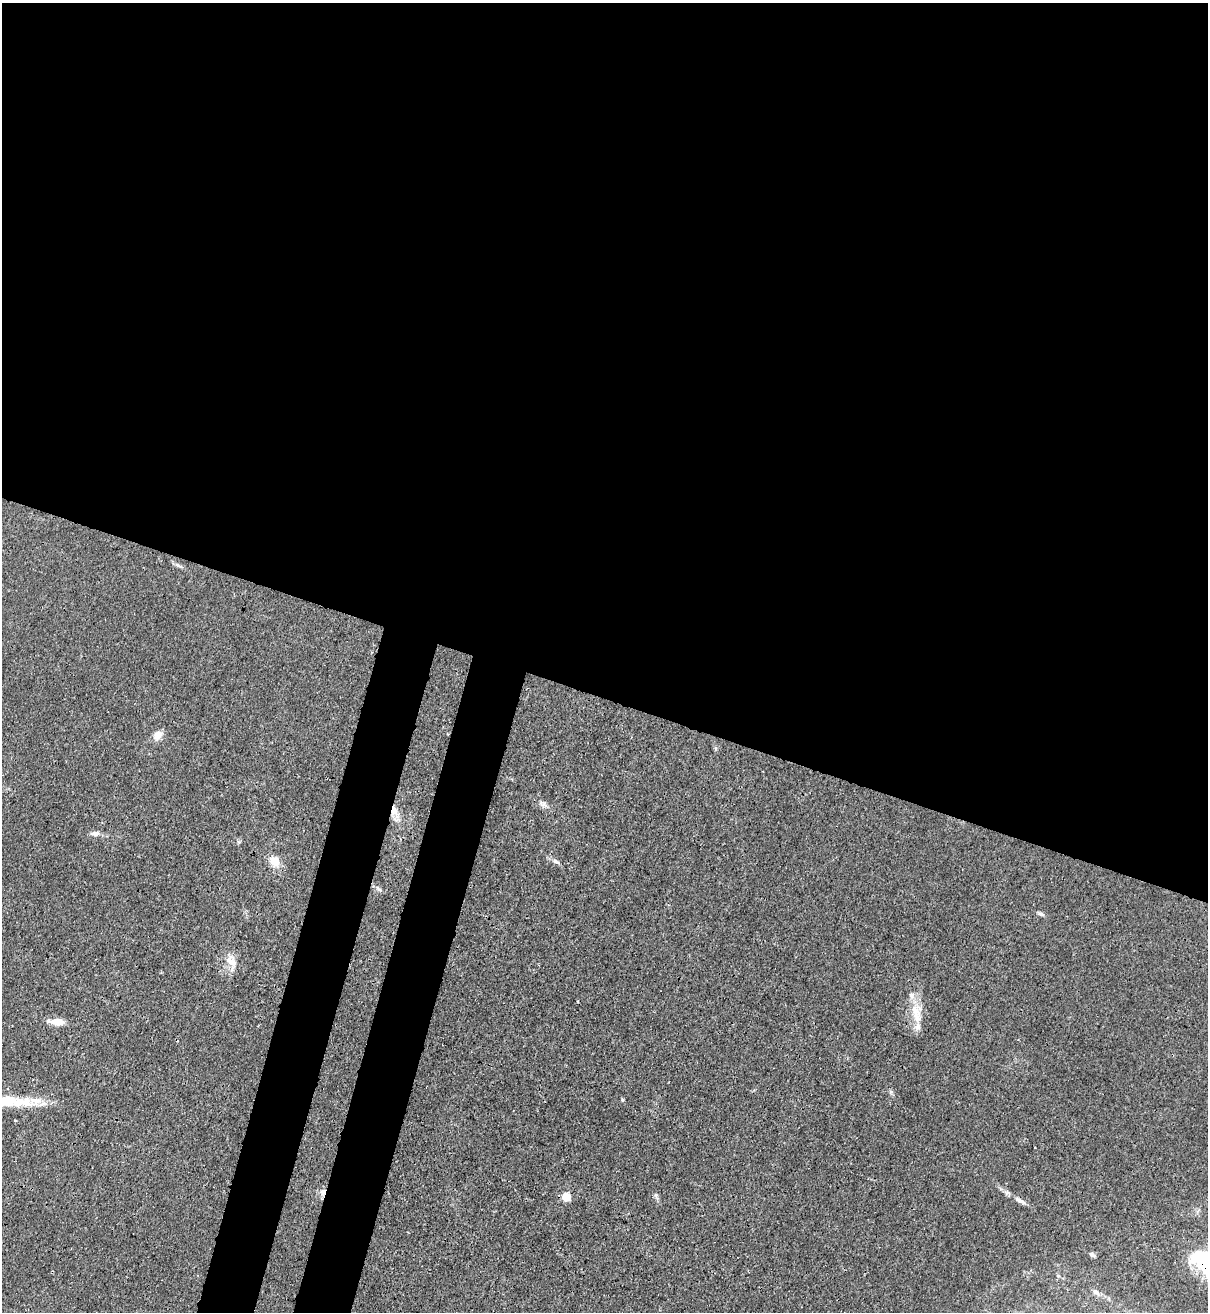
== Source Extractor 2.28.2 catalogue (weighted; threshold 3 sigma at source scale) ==
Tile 3 of 4 x 4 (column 3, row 1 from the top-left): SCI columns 2756-3961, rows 3963-5272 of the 5386 x 5315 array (HDU 1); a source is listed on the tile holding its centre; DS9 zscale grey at full resolution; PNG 1210 x 1314 px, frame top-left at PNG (2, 3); no overlay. Shown black and unused: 58% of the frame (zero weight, under 3 of 4 exposures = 7% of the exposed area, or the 3 px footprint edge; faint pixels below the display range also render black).
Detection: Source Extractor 2.28.2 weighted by HDU 2 'WHT'; one run over the whole footprint, this tile lists its part. Background 0.0226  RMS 0.0029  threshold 0.013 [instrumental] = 3 sigma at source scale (4.5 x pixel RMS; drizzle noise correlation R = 1.50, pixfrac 1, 0.05/0.05 arcsec/px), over >= 5 px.
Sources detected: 26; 1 cosmic-ray / hot-pixel residue — not listed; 4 inside a brighter listed object's ellipse — not listed separately; the other 21 listed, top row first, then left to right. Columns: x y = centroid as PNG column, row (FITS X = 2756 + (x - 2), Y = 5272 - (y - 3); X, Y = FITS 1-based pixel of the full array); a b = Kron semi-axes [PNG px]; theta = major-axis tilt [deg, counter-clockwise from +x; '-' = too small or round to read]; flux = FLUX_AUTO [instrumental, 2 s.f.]
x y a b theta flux
178 565 8 5 -29 0.79
158 735 11 9 50 2.8
543 804 12 6 -12 1.3
394 811 17 9 -66 4.3
95 833 13 6 2 1.4
274 861 14 11 -63 3.9
556 862 11 5 -27 1
379 889 12 4 -45 0.84
1041 914 8 5 -28 0.7
231 961 18 12 -62 4
916 1011 22 16 -78 6.1
57 1022 15 8 -1 3.6
19 1102 38 14 1 9.3
15 1120 4 3 - 0.26
323 1192 11 7 83 1.6
656 1196 13 5 -66 0.76
566 1197 5 5 - 15
1020 1201 19 6 -30 1.8
1092 1255 8 5 -30 0.72
1201 1257 25 23 9 19
1095 1292 8 7 - 1.1
Overlapping masked pixels (flux is a lower limit): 3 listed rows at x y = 394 811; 323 1192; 1201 1257
Isophote crosses this tile's border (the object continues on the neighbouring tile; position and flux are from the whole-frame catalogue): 1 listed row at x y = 1201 1257
Unlisted compact peaks at least as high as the median listed source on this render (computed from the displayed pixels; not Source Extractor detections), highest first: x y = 622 1100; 891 1092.